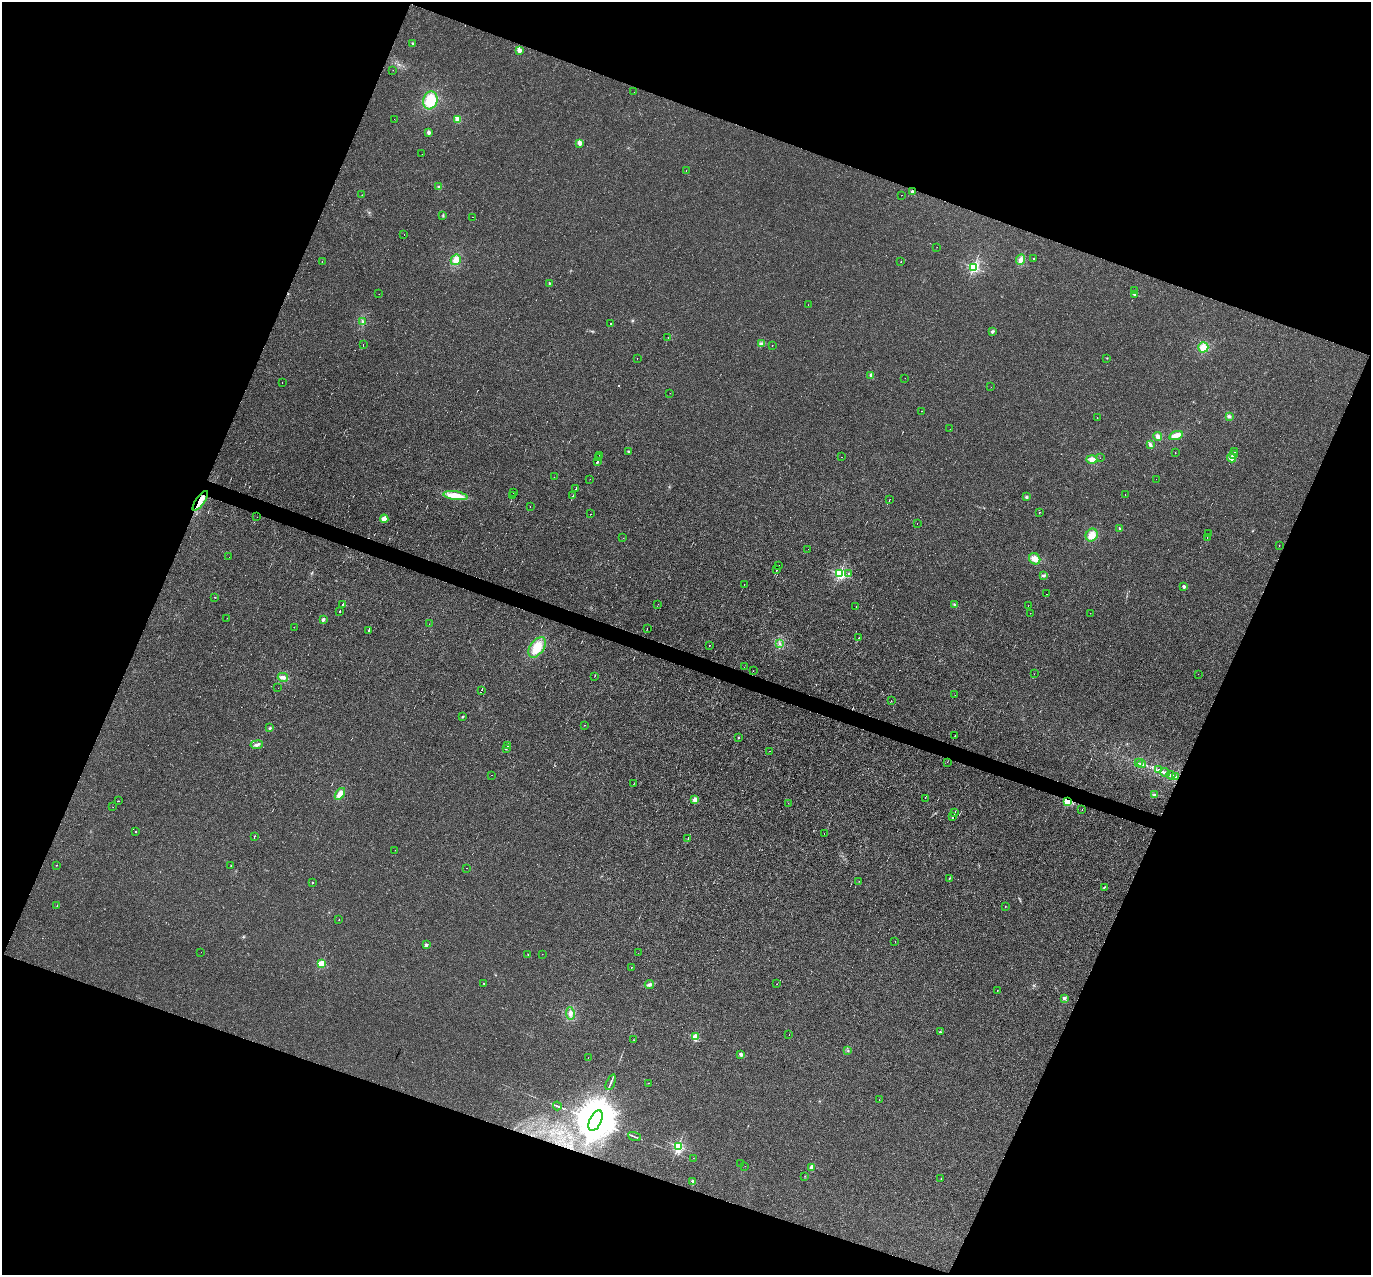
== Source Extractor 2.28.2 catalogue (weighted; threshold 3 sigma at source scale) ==
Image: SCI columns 1-5475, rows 267-5357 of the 5475 x 5491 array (HDU 1 of 3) = the unmasked area's bounding box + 8 px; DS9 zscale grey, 4 x 4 block average (1 PNG px = mean of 4 x 4 image px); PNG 1373 x 1277 px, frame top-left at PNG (2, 2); each listed source drawn as its Kron ellipse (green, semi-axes under 4 px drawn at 4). Shown black and unused: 42% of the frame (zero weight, under 3 of 4 exposures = <1% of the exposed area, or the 3 px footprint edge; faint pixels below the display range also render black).
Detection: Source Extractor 2.28.2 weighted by HDU 2 'WHT'. Background 0.0011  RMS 0.0017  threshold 0.00757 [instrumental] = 3 sigma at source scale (4.5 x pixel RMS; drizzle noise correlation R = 1.50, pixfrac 1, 0.05/0.05 arcsec/px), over >= 5 px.
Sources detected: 231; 1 inside a brighter object's white glare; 14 cosmic-ray / hot-pixel residue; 1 long thin detection or spike segment (spike, bleed or trail) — neither listed nor drawn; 6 coinciding with a brighter row at this scale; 3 inside a brighter listed object's ellipse — not listed separately; the other 206 listed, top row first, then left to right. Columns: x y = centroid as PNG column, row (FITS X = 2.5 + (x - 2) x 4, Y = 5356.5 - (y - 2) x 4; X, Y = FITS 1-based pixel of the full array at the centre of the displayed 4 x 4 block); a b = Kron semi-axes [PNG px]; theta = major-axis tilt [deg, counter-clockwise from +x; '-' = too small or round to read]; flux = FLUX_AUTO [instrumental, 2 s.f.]
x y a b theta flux
413 44 2 2 - 4.6
519 50 2 2 - 20
393 70 2 2 - 0.17
634 92 2 2 - 0.12
430 100 9 7 71 24
394 119 2 2 - 0.32
458 119 2 2 - 30
429 133 2 2 - 13
580 143 2 2 - 22
422 154 2 2 - 0.16
686 170 2 2 - 0.64
439 187 3 2 - 1.1
912 192 2 2 - 7.3
362 195 2 2 - 1.2
901 195 2 2 - 0.16
443 216 2 2 - 0.46
472 217 2 2 - 1.8
404 235 2 2 - 0.35
937 247 2 2 - 0.24
1034 258 2 2 - 1.3
456 260 5 5 - 6.1
1021 260 5 3 - 3.2
322 261 2 2 - 0.73
901 262 2 2 - 0.49
974 267 2 2 - 170
549 283 2 2 - 2.2
1134 291 2 2 - 3.1
379 294 2 2 - 0.25
1134 294 2 2 - 7.2
808 305 2 2 - 0.16
363 321 2 2 - 1.1
610 324 2 2 - 0.79
992 332 2 2 - 7
668 337 2 2 - 8.5
761 343 3 2 - 1.8
363 345 2 2 - 0.26
772 345 2 2 - 0.31
1203 347 5 5 - 7.7
637 358 2 2 - 0.96
1107 358 2 2 - 1
871 375 4 2 - 2
905 378 2 2 - 0.13
282 382 2 2 - 0.23
991 387 2 2 - 0.21
670 393 2 2 - 0.18
922 411 2 2 - 7.3
1229 416 3 2 - 1.6
1097 417 2 2 - 0.25
950 429 2 2 - 0.19
1176 435 7 3 17 9.3
1158 437 4 3 - 3.5
1150 445 4 3 - 2.4
628 452 2 2 - 4.6
1235 452 2 2 - 240
1175 453 2 2 - 0.24
1234 455 2 2 - 33
600 456 2 2 - 10
842 457 2 2 - 0.43
599 458 2 2 - 16
1100 458 2 2 - 0.25
1231 458 4 4 - 6.1
1092 459 5 4 - 5
597 462 2 2 - 49
554 477 2 2 - 0.39
590 479 2 2 - 0.33
1156 479 2 2 - 0.43
576 488 2 2 - 100
514 493 2 2 - 36
513 495 2 2 - 4
1125 495 2 2 - 0.41
455 496 12 4 -9 20
573 496 2 2 - 16
1026 497 3 3 - 1.2
889 500 2 2 - 0.21
200 501 11 4 55 7.5
530 506 2 2 - 0.18
1039 512 2 2 - 0.59
590 514 2 2 - 0.22
257 517 2 2 - 0.19
384 519 4 4 - 5.6
917 523 2 2 - 0.37
1120 529 4 2 - 0.94
1209 533 2 2 - 39
1092 535 6 5 - 8.3
1207 537 2 2 - 6.5
623 538 2 2 - 0.23
1279 545 2 2 - 0.19
808 549 2 2 - 0.32
229 557 2 2 - 0.16
1035 559 6 5 - 6.5
778 566 2 2 - 21
777 569 2 2 - 65
849 573 2 2 - 1.8
840 574 2 2 - 220
1044 575 3 2 - 1.4
744 584 2 2 - 0.22
1184 586 2 2 - 11
1047 594 2 2 - 1.1
215 597 2 2 - 0.43
343 604 2 2 - 56
658 604 2 2 - 0.2
954 604 2 2 - 0.4
1028 605 2 2 - 0.15
856 606 2 2 - 0.5
340 611 2 2 - 11
1030 613 2 2 - 0.54
1090 613 2 2 - 0.67
227 618 2 2 - 0.17
323 619 3 2 - 2.1
429 624 2 2 - 0.13
294 627 2 2 - 0.79
647 629 2 2 - 0.16
368 630 2 2 - 4.9
859 637 3 2 - 0.62
779 643 3 2 - 1.1
709 645 2 2 - 0.51
537 647 11 6 55 16
744 667 2 2 - 0.21
753 671 2 2 - 0.17
1034 674 2 2 - 0.15
1198 674 2 2 - 0.69
594 676 2 2 - 0.2
283 677 5 3 - 3.9
278 688 2 2 - 0.52
481 690 2 2 - 24
955 695 2 2 - 0.17
891 700 2 2 - 0.16
463 717 2 2 - 3.3
585 725 2 2 - 0.26
270 728 3 2 - 0.99
955 735 2 2 - 0.35
738 737 2 2 - 2
257 745 6 3 7 2.6
507 746 2 2 - 18
506 749 2 2 - 9.1
769 751 2 2 - 0.23
947 762 2 2 - 0.19
1138 763 2 2 - 0.42
1142 764 4 2 - 1.3
1159 770 4 3 - 1.7
1165 772 5 2 - 2.3
492 775 2 2 - 0.2
1171 775 4 3 - 2.8
1176 777 4 2 - 3.6
634 784 2 2 - 0.21
340 794 6 4 56 6.8
1155 795 4 3 - 1.7
925 798 2 2 - 4.5
695 800 2 2 - 25
118 801 2 2 - 0.35
1068 801 2 2 - 79
788 803 2 2 - 0.13
113 807 2 2 - 0.19
1082 809 2 2 - 0.69
955 813 2 2 - 17
953 817 2 2 - 39
135 832 2 2 - 1.5
824 834 2 2 - 8.8
254 836 2 2 - 0.55
688 838 2 2 - 4
395 850 2 2 - 0.22
56 865 2 2 - 0.4
231 866 2 2 - 1.3
466 868 2 2 - 0.29
949 878 2 2 - 0.37
859 881 2 2 - 0.23
312 883 2 2 - 1.5
1104 887 2 2 - 1.9
57 906 2 2 - 0.38
1005 907 2 2 - 0.55
339 920 2 2 - 0.6
895 941 2 2 - 0.44
426 945 2 2 - 11
201 952 2 2 - 0.21
638 953 2 2 - 0.15
542 954 2 2 - 0.41
528 955 2 2 - 1.3
322 963 2 2 - 59
632 967 2 2 - 0.7
484 983 2 2 - 0.72
649 984 4 3 - 2.8
777 984 2 2 - 0.42
997 990 2 2 - 0.44
1064 998 2 2 - 9.9
570 1013 6 4 -81 3.3
940 1032 2 2 - 0.65
789 1034 2 2 - 0.44
695 1037 2 2 - 51
634 1040 2 2 - 0.22
848 1051 2 2 - 0.61
741 1054 2 2 - 9.7
588 1057 2 2 - 2.8
611 1082 8 2 66 2.2
648 1083 2 2 - 0.7
879 1100 2 2 - 0.76
557 1106 4 2 - 1.2
596 1121 11 6 66 9900
634 1137 6 2 -20 1.4
678 1146 3 2 - 150
693 1158 2 2 - 0.17
741 1163 2 2 - 0.19
745 1166 2 2 - 0.19
811 1167 4 3 - 1.8
805 1176 2 2 - 0.22
941 1178 2 2 - 1.9
693 1181 2 2 - 8.9
Overlapping masked pixels (flux is a lower limit): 3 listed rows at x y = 200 501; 1176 777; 1068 801
Diffuse or blended objects may show on this block-average render without a row.